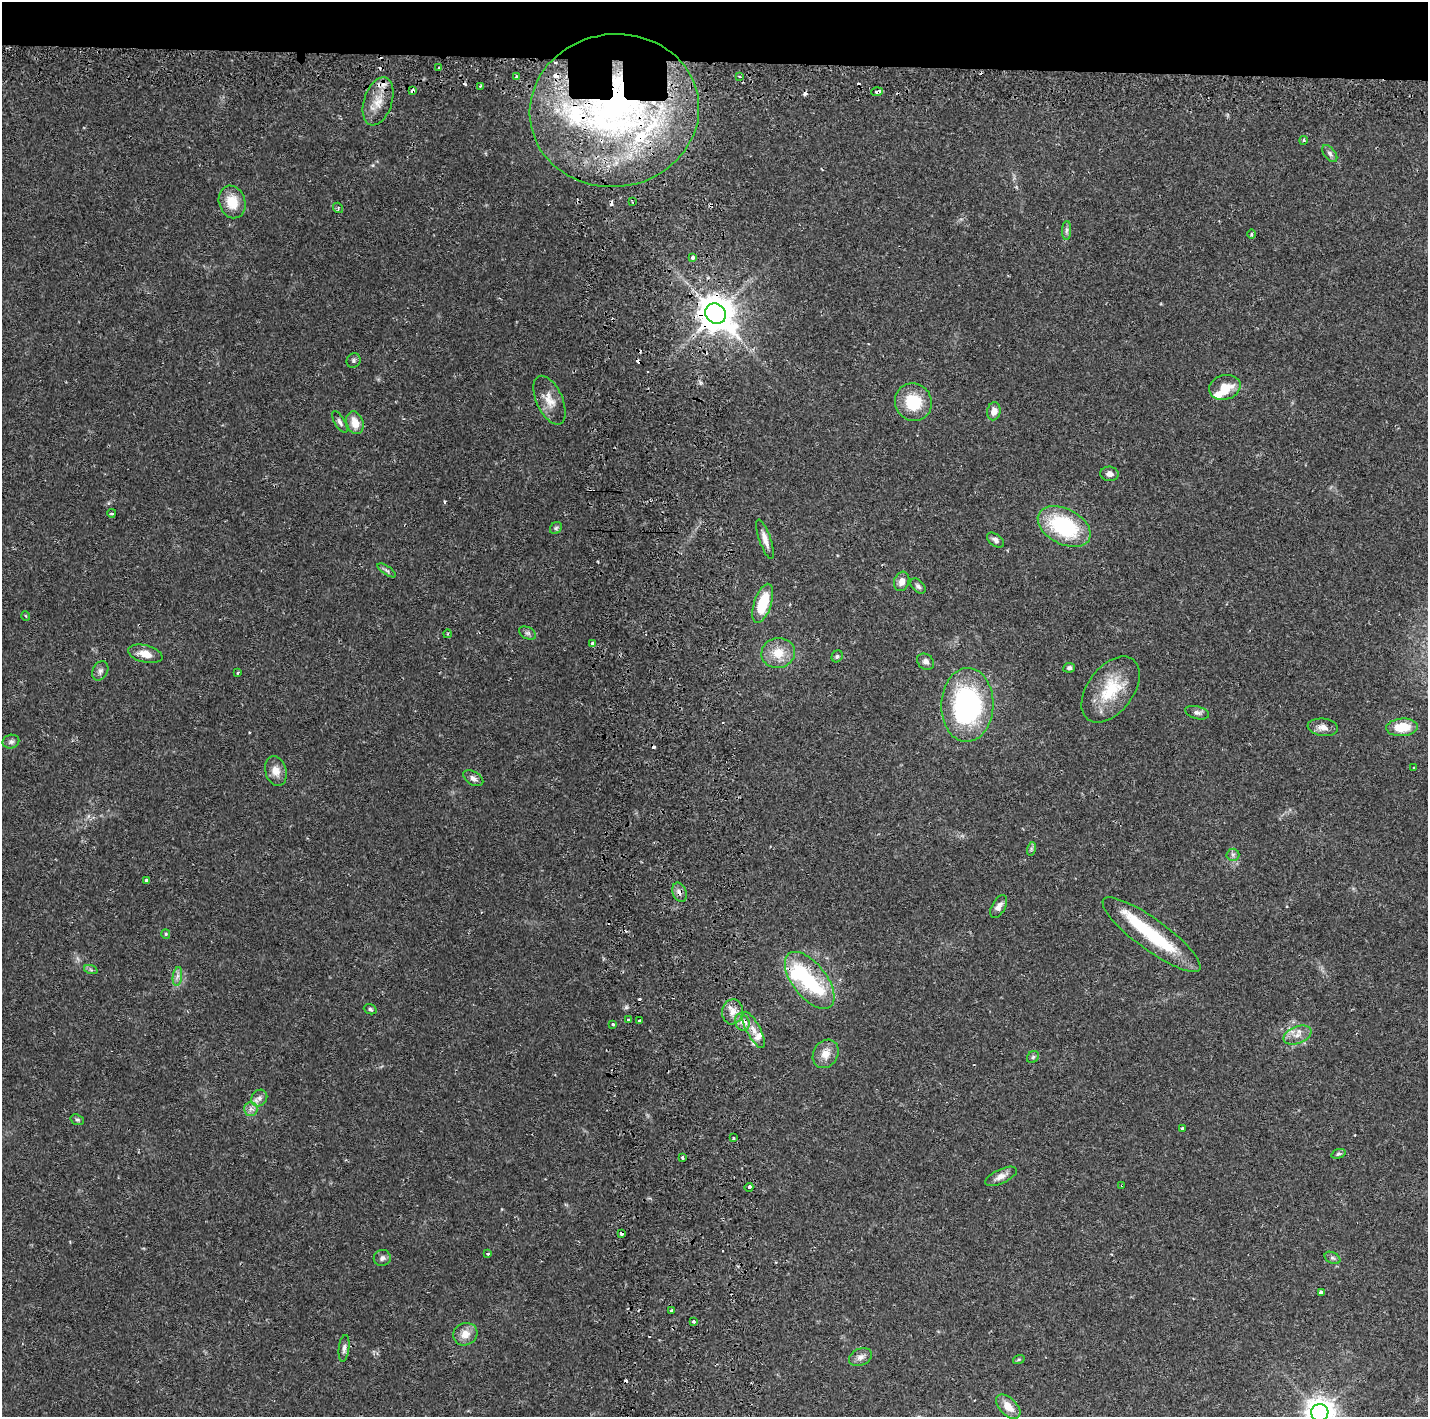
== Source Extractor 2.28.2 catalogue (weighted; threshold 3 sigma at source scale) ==
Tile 2 of 3 x 3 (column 2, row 1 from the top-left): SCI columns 1650-3075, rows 2957-4371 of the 4778 x 4489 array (HDU 1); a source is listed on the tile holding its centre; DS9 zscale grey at full resolution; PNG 1430 x 1419 px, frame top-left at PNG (2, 2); each listed source drawn as its Kron ellipse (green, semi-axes under 4 px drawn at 4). Shown black and unused: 5% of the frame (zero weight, under 2 of 3 exposures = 4% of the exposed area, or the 3 px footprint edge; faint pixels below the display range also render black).
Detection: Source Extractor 2.28.2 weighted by HDU 2 'WHT'; one run over the whole footprint, this tile lists its part. Background 0.0505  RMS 0.0035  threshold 0.0159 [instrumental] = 3 sigma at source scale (4.5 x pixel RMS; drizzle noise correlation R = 1.50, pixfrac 1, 0.0396/0.0396 arcsec/px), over >= 5 px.
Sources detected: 127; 3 inside a brighter object's white glare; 18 cosmic-ray / hot-pixel residue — neither listed nor drawn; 9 inside a brighter listed object's ellipse — not listed separately; the other 97 listed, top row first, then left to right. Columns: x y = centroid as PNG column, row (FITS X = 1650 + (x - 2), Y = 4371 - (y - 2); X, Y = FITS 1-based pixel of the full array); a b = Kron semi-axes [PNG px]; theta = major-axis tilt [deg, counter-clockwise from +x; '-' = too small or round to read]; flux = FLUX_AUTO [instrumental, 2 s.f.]
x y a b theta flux
438 68 3 3 - 0.49
517 77 3 3 - 0.65
739 77 4 3 - 0.47
480 86 4 3 - 0.46
412 91 4 3 - 2.3
877 92 6 3 4 1.3
378 101 25 14 72 6.9
614 110 85 76 8 160
1304 140 4 3 - 0.43
1330 153 10 5 -52 1.1
232 202 16 13 -70 7.4
632 202 3 2 - 0.46
338 208 5 4 - 0.54
1066 230 9 4 89 0.93
1251 234 4 3 - 0.39
693 257 3 3 - 2.1
716 314 11 9 -39 820
354 360 7 6 - 0.78
1225 387 16 12 15 6.7
549 400 26 13 -65 5.1
913 402 19 18 - 13
994 411 9 6 78 2.4
340 422 12 5 -59 1.1
355 423 12 8 -71 4.9
1110 474 9 7 -5 1.5
112 513 4 3 - 0.56
1064 527 28 17 -27 30
556 528 7 5 47 0.72
765 539 20 6 -71 2.8
995 540 10 5 -37 1.3
387 570 11 4 -33 0.88
902 581 10 7 70 2.7
918 586 9 5 -45 0.94
763 603 20 8 72 14
26 616 5 3 - 0.35
528 633 9 6 -26 1
447 634 4 3 - 0.37
593 644 4 3 - 10
778 653 17 15 13 6.9
145 654 17 8 -14 4.2
837 656 6 5 - 0.71
925 662 9 7 -38 1.5
1069 668 6 5 - 0.83
100 671 10 7 64 1.3
238 673 3 2 - 0.35
1111 690 37 23 53 16
967 705 37 26 88 63
1197 713 12 6 -14 1.2
1323 727 15 8 -7 2.5
1402 727 16 9 4 9.1
11 742 8 7 - 1.2
1414 768 3 2 - 0.32
276 771 15 10 -73 3.4
473 778 11 6 -31 1.4
1031 849 7 4 73 0.72
1233 855 6 6 - 0.9
146 880 4 3 - 0.64
679 892 10 7 -72 1.6
999 907 13 6 61 2
166 934 5 4 - 0.43
1151 935 60 15 -36 21
91 970 7 4 -19 0.65
177 976 9 4 81 1.3
810 980 34 17 -52 25
370 1009 6 5 - 0.66
732 1012 12 10 81 3.1
628 1020 3 3 - 0.58
640 1021 3 3 - 5
742 1022 9 7 -65 2
613 1024 3 3 - 1.3
753 1030 20 7 -62 3.7
1297 1035 14 8 22 3
826 1054 15 12 58 4.1
1033 1057 7 5 46 0.68
259 1098 9 7 51 1.7
251 1109 7 6 - 1.4
77 1120 7 5 -20 0.65
1182 1128 3 3 - 0.65
734 1138 3 2 - 0.55
1338 1154 7 4 18 0.61
683 1157 3 3 - 1
1001 1176 17 7 25 2.5
1122 1185 4 2 - 0.3
749 1187 4 3 - 2.1
621 1233 4 3 - 2
488 1254 3 3 - 0.59
382 1258 8 8 - 1.3
1332 1258 8 5 -27 0.79
1321 1292 4 4 - 2.1
672 1311 4 3 - 1.4
694 1322 3 3 - 0.88
465 1334 12 11 - 3.8
344 1348 13 5 83 1.4
860 1357 12 8 26 1.9
1019 1359 6 4 19 0.46
1008 1407 15 8 -45 4.7
1320 1412 8 8 - 430
Overlapping masked pixels (flux is a lower limit): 8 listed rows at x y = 412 91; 877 92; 614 110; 716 314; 679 892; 1122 1185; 749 1187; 621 1233
Isophote crosses this tile's border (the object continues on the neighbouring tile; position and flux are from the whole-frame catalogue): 2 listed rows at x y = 1402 727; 1320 1412